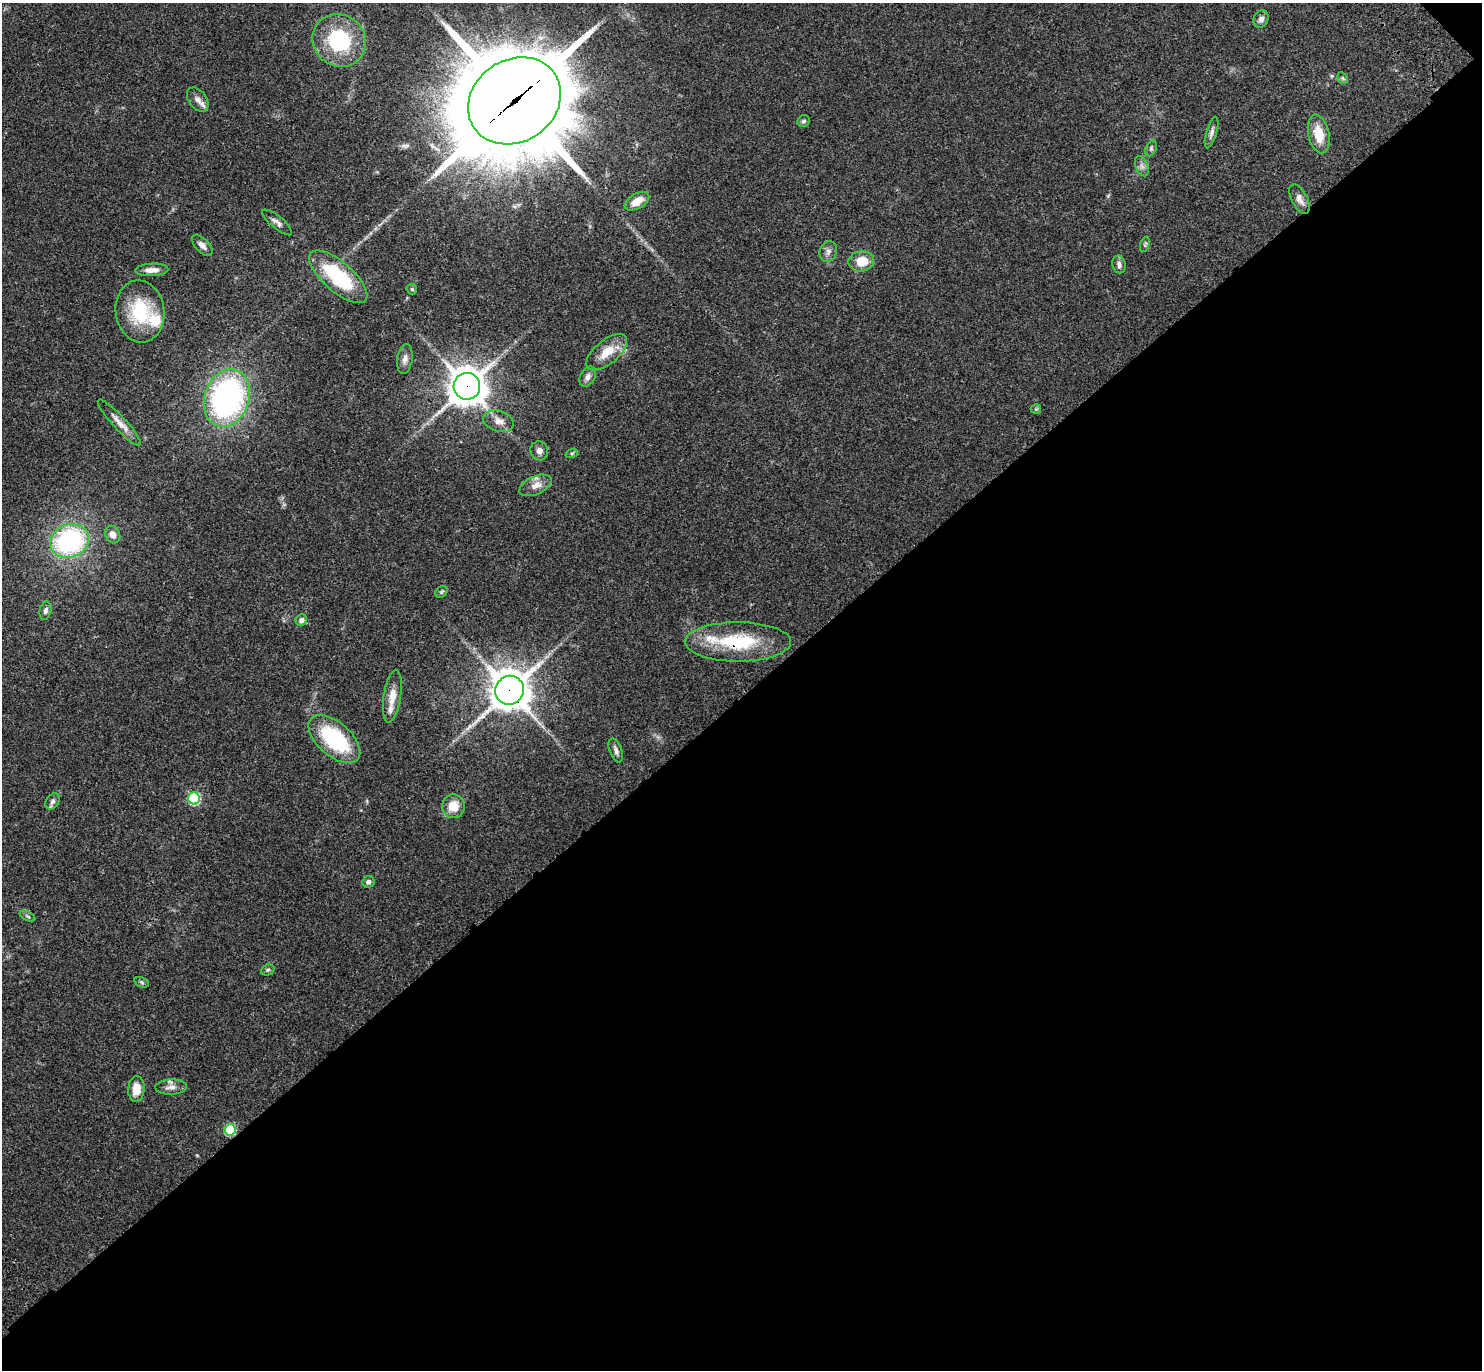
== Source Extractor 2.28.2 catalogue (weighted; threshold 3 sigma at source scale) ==
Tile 12 of 4 x 4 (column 4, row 3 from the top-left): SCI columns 4536-6015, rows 1614-2981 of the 6115 x 6104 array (HDU 1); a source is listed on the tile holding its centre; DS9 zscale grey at full resolution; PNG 1484 x 1372 px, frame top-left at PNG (2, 3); each listed source drawn as its Kron ellipse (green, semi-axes under 4 px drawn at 4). Shown black and unused: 49% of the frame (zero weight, under 3 of 4 exposures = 6% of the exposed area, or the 3 px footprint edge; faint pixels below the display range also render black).
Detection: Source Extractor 2.28.2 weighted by HDU 2 'WHT'; one run over the whole footprint, this tile lists its part. Background 0.0501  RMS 0.0055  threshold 0.0245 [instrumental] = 3 sigma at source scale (4.5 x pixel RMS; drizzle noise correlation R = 1.50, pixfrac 1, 0.05/0.05 arcsec/px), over >= 5 px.
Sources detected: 58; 5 inside a brighter listed object's ellipse — not listed separately; the other 53 listed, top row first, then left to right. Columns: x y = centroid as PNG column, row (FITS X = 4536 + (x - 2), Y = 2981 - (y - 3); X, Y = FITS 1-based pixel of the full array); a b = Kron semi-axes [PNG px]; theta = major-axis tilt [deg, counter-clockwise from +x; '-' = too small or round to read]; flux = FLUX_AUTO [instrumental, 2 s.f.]
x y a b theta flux
1261 19 9 7 62 2.4
339 40 27 25 -36 41
1343 78 6 4 -59 0.84
198 100 14 8 -53 3.3
514 101 49 41 34 8700
804 121 6 5 - 1.2
1211 132 16 5 74 2.1
1319 134 20 10 -78 11
1151 148 8 5 65 1.2
1142 166 10 6 -69 2
1299 199 16 7 -63 3.4
637 201 13 7 31 6.8
277 222 19 6 -39 2.5
1145 244 8 4 71 0.89
202 245 13 6 -46 2.5
828 252 10 8 67 2.3
861 261 13 10 11 10
1119 264 9 6 -77 1.9
152 270 16 6 3 4.1
338 277 36 14 -41 38
412 289 5 5 - 0.8
140 311 31 24 -82 31
607 352 24 11 39 10
405 359 15 7 81 2.9
588 377 10 7 62 2.4
467 386 13 13 - 1100
227 398 29 22 71 130
1036 409 5 5 - 0.72
498 421 15 10 -16 4.6
119 423 31 6 -47 5.1
539 451 9 8 - 2.7
572 453 6 4 18 0.71
536 485 17 9 24 4.9
113 535 9 7 -61 3.1
70 541 20 16 21 77
441 592 7 5 35 0.87
45 611 9 6 76 1.8
301 620 6 5 - 2.4
738 642 53 19 0 34
510 690 14 14 - 1300
392 696 26 8 81 7
334 739 31 16 -41 44
616 750 12 6 -68 2
194 798 6 6 - 57
53 801 9 6 56 1.6
453 806 12 11 - 8.5
368 882 6 5 - 1.6
28 916 8 4 -27 0.96
268 970 7 5 21 0.92
142 982 8 4 -21 0.89
171 1087 16 7 3 3
136 1089 13 8 85 7.8
230 1130 5 5 - 30
Overlapping masked pixels (flux is a lower limit): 5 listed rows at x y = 514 101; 467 386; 738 642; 510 690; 230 1130